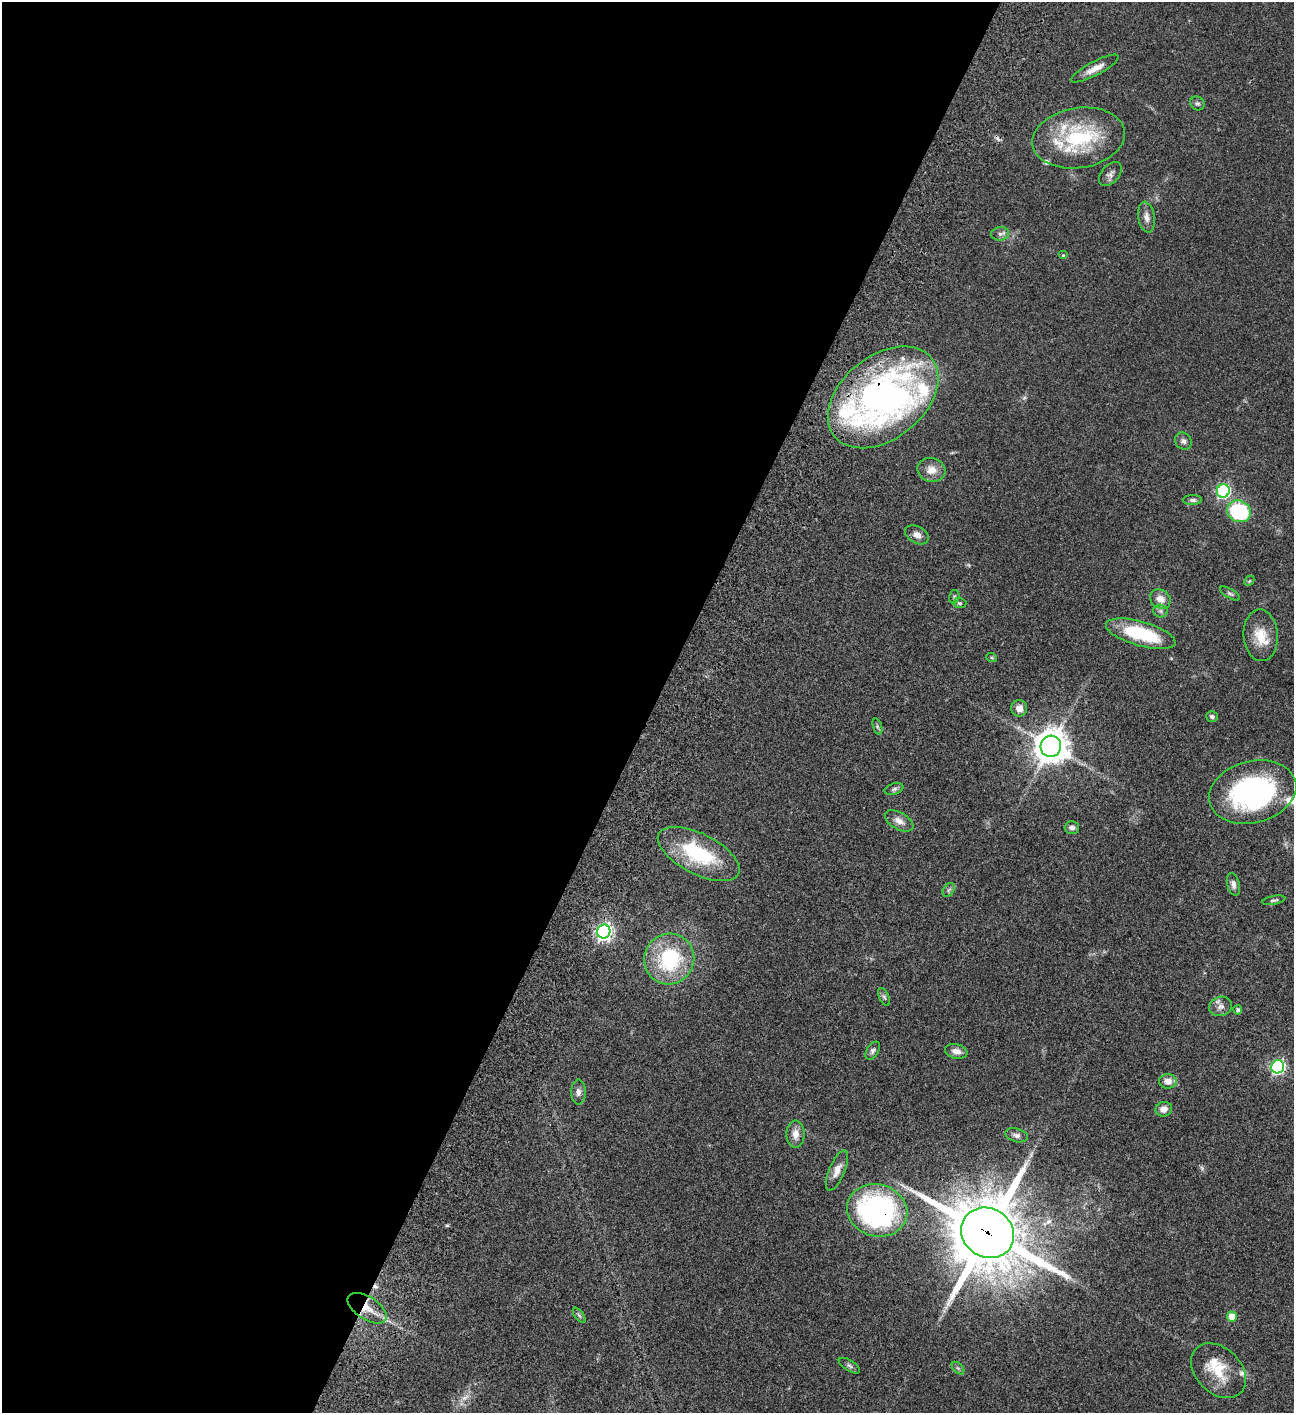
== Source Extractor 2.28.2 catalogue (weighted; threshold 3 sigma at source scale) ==
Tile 5 of 4 x 4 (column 1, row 2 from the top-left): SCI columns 506-1797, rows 3023-4433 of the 6050 x 6048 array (HDU 1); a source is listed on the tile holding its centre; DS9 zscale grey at full resolution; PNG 1296 x 1415 px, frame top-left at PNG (2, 2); each listed source drawn as its Kron ellipse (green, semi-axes under 4 px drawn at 4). Shown black and unused: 51% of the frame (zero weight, under 3 of 4 exposures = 13% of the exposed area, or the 3 px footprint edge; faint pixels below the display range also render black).
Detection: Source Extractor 2.28.2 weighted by HDU 2 'WHT'; one run over the whole footprint, this tile lists its part. Background 0.0652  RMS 0.0059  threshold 0.0264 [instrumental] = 3 sigma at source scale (4.5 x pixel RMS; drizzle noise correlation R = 1.50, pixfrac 1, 0.05/0.05 arcsec/px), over >= 5 px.
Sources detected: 71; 2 too faint to see at this stretch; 2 cosmic-ray / hot-pixel residue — neither listed nor drawn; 10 inside a brighter listed object's ellipse — not listed separately; the other 57 listed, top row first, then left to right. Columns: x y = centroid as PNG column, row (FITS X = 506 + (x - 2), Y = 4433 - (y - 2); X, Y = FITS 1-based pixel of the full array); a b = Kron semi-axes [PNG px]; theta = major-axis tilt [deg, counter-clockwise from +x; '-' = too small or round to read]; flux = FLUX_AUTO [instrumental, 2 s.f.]
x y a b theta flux
1095 68 26 7 28 5.3
1197 103 7 6 - 1.2
1079 138 47 30 9 44
1110 174 14 9 49 2.5
1146 217 15 8 -81 3.3
1000 234 9 6 7 1.8
1063 255 5 4 - 0.58
883 397 62 41 39 220
1183 441 9 8 - 2
931 470 14 12 -13 5.9
1223 491 7 6 - 77
1192 500 9 5 -1 1.5
1239 511 12 10 -27 41
917 535 13 8 -29 3.1
1249 581 6 4 46 0.67
1230 594 11 4 -31 1.2
954 597 7 5 76 0.84
1160 599 11 9 -35 5.2
959 603 7 5 -1 0.94
1161 611 7 6 - 1.5
1141 634 36 12 -16 34
1261 635 26 17 -86 12
992 658 5 3 - 0.58
1019 708 8 8 - 4
1212 716 6 5 - 1.2
877 726 8 4 -71 0.93
1051 746 11 10 - 980
894 789 9 5 16 1.4
1253 792 44 31 14 100
899 821 16 8 -29 4.2
1072 827 7 6 - 1.9
699 854 45 20 -27 41
1233 884 11 6 -75 2.3
949 890 7 5 57 1.3
1274 900 12 4 10 1.2
604 932 7 6 - 180
669 959 25 25 - 43
884 997 9 5 -65 1.2
1221 1006 11 9 19 3.1
1238 1010 5 4 - 1.4
873 1051 10 6 58 1.5
956 1051 11 7 -13 3.1
1278 1067 6 6 - 120
1168 1081 9 7 -3 4.1
578 1092 12 7 90 2.4
1164 1109 8 7 - 3.7
795 1134 14 9 90 4.5
1017 1135 11 6 -14 2.2
837 1170 21 8 67 5
877 1210 30 26 -16 120
987 1233 27 24 -32 4600
367 1308 22 11 -32 9.3
579 1315 9 4 -54 1
1232 1317 5 5 - 11
849 1366 12 5 -32 1.5
958 1368 7 4 -44 1
1219 1371 31 22 -45 17
Overlapping masked pixels (flux is a lower limit): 4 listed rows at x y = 883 397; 877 1210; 987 1233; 367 1308